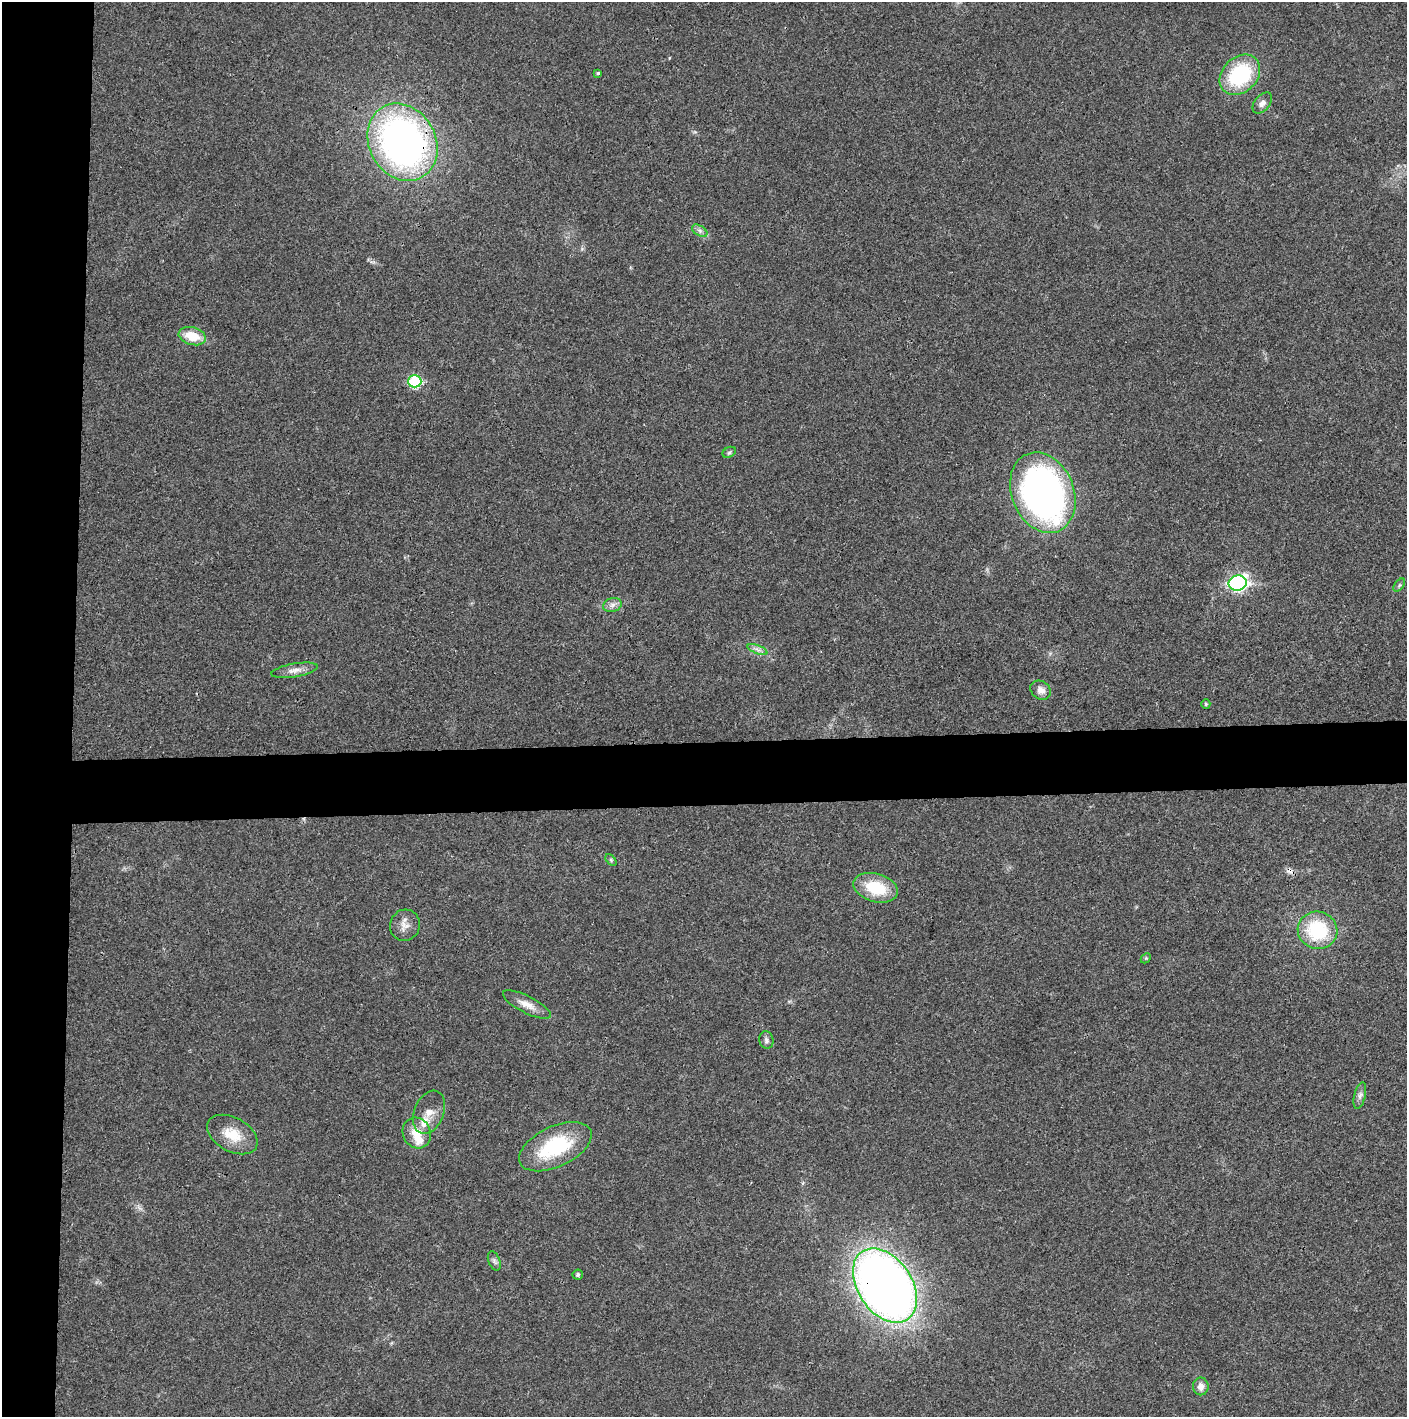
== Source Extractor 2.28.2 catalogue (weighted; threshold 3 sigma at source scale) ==
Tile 4 of 3 x 3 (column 1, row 2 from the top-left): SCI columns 18-1422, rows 1419-2833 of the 4234 x 4247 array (HDU 1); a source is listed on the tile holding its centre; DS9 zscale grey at full resolution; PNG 1409 x 1419 px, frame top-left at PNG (2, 2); each listed source drawn as its Kron ellipse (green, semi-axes under 4 px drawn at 4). Shown black and unused: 9% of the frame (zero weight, under 3 of 4 exposures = <1% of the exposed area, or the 3 px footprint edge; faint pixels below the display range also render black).
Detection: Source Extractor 2.28.2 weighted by HDU 2 'WHT'; one run over the whole footprint, this tile lists its part. Background 0.0193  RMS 0.005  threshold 0.0224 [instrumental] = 3 sigma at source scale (4.5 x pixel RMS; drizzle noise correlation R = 1.50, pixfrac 1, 0.05/0.05 arcsec/px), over >= 5 px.
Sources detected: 34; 1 inside a brighter object's white glare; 1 cosmic-ray / hot-pixel residue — neither listed nor drawn; the other 32 listed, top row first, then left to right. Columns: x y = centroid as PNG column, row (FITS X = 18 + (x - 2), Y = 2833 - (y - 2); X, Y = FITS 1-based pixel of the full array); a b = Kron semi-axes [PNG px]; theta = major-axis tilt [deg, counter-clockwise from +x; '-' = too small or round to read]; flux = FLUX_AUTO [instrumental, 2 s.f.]
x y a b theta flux
598 73 4 3 - 0.77
1240 75 23 17 45 39
1262 103 12 7 49 2.8
402 142 40 33 -60 220
700 231 8 5 -32 1.6
192 336 14 8 -16 12
415 381 7 6 - 41
729 452 7 5 29 0.9
1043 493 42 31 -68 220
1238 583 9 7 11 120
1399 585 7 4 53 0.91
612 605 9 7 16 2.2
757 650 10 3 -21 1.5
294 670 23 6 10 4
1041 690 11 9 -38 3.6
1206 704 5 4 - 0.59
611 860 7 4 -46 0.81
876 888 23 14 -16 20
405 925 16 15 - 4.9
1317 930 20 18 -18 32
1146 958 6 4 45 0.56
527 1005 26 8 -27 5.6
766 1040 9 7 -76 1.7
1360 1095 13 5 76 2
429 1112 22 14 68 8.2
417 1133 16 14 -63 9.7
232 1134 27 17 -29 11
555 1147 39 20 25 39
494 1261 10 5 -70 1.5
578 1275 5 5 - 0.94
885 1285 41 27 -56 510
1201 1386 9 7 -90 3.3
Overlapping masked pixels (flux is a lower limit): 2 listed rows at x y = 402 142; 885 1285